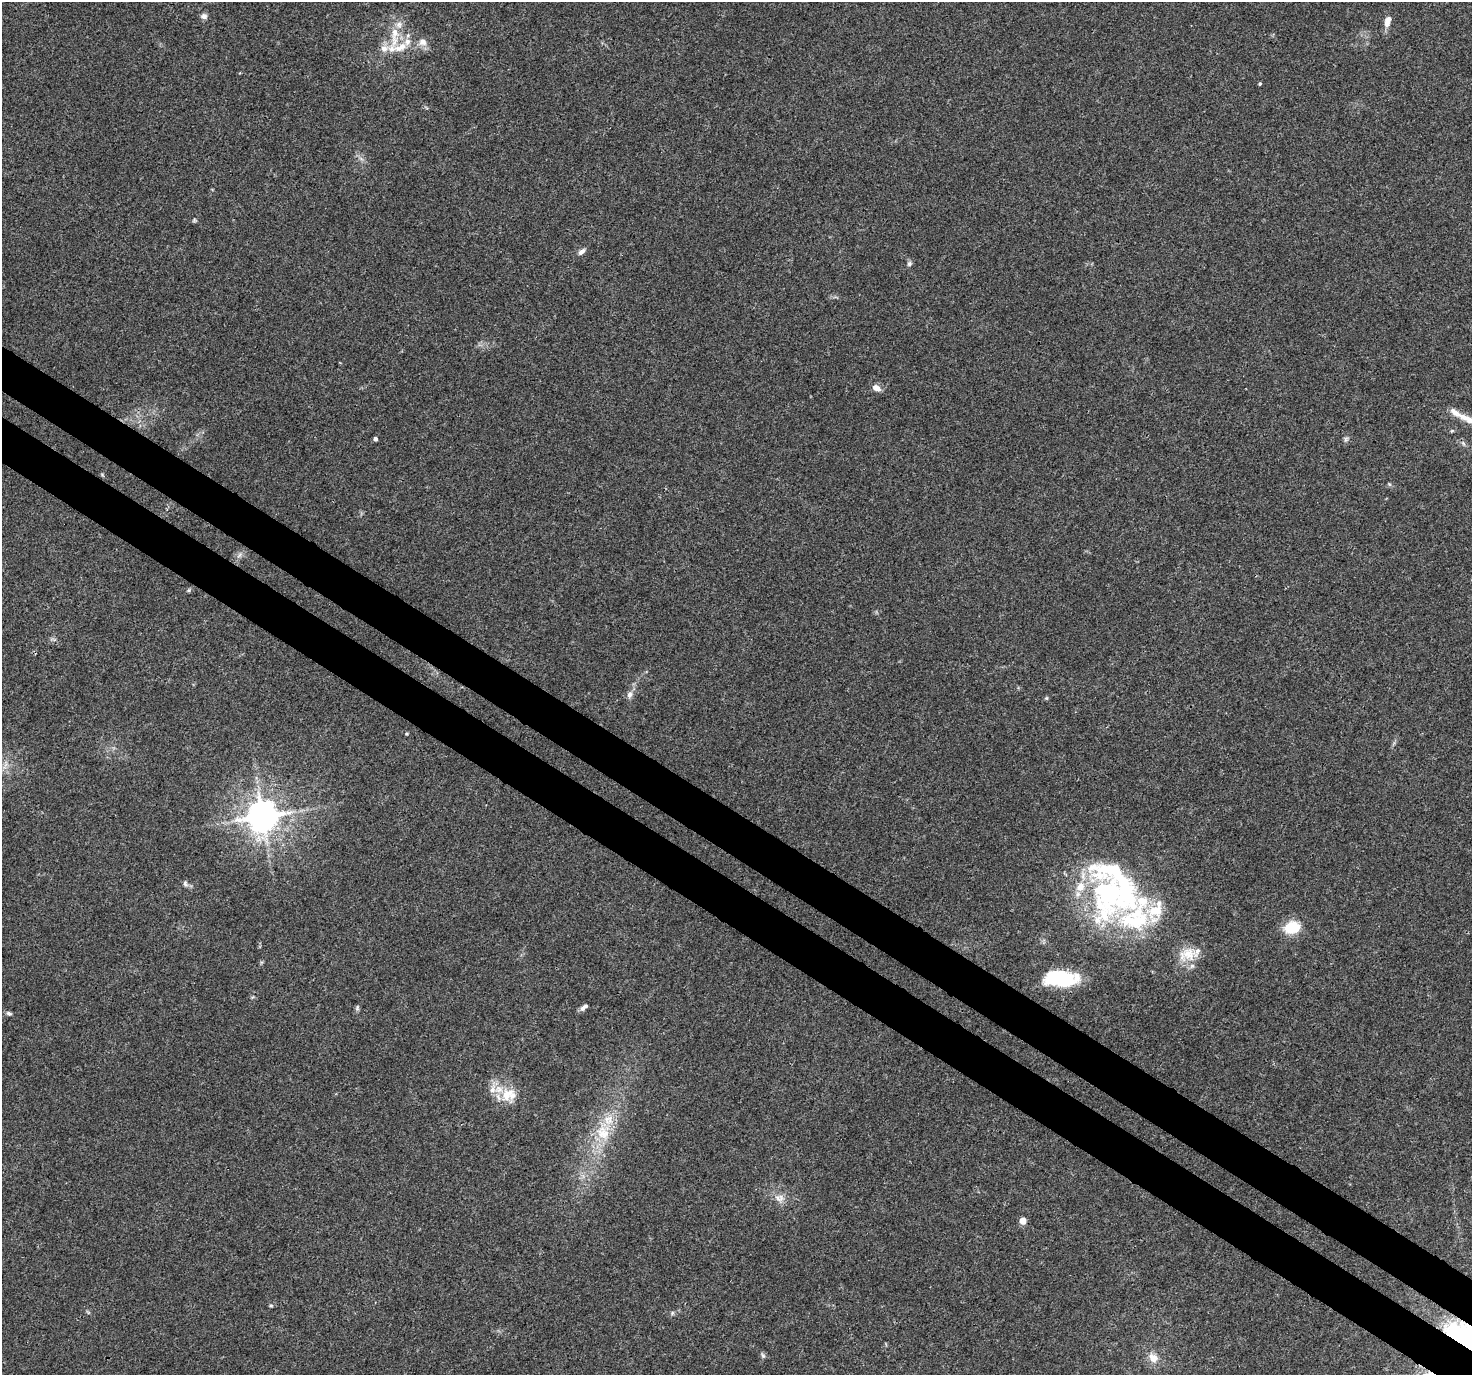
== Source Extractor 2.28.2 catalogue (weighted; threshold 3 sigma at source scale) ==
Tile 6 of 4 x 4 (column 2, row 2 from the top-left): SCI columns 1505-2974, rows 2982-4354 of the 5958 x 6028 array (HDU 1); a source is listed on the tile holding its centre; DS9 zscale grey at full resolution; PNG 1474 x 1377 px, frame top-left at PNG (2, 2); no overlay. Shown black and unused: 7% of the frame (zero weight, under 3 of 4 exposures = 5% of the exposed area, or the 3 px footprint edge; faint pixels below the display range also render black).
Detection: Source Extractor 2.28.2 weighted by HDU 2 'WHT'; one run over the whole footprint, this tile lists its part. Background 0.0157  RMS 0.0026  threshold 0.0117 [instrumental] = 3 sigma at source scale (4.5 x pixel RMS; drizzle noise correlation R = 1.50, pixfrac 1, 0.0396/0.0396 arcsec/px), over >= 5 px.
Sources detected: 54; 1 inside a brighter object's white glare — not listed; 12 inside a brighter listed object's ellipse — not listed separately; the other 41 listed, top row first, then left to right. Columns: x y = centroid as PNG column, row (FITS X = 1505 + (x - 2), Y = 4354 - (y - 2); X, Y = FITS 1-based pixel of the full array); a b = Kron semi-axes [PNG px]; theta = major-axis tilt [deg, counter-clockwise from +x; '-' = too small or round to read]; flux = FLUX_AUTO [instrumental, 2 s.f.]
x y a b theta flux
204 16 8 7 - 0.97
1387 23 10 8 89 1.5
394 36 39 10 85 5.6
407 42 11 9 58 1.9
423 42 11 10 - 1.9
384 48 13 10 9 2.5
1260 84 4 3 - 0.32
194 220 6 4 61 0.35
581 251 11 6 40 1
909 264 7 7 - 0.63
876 388 11 7 -29 1.8
1467 419 27 9 -25 3.6
1452 431 6 3 19 0.31
375 439 4 4 - 0.73
1346 439 8 6 74 0.63
1463 443 6 5 - 0.56
102 474 6 4 -20 0.29
1389 484 6 4 -71 0.32
239 555 8 5 58 0.77
189 590 6 4 71 0.34
630 694 10 7 76 1.2
1046 698 5 5 - 0.34
406 734 5 4 - 0.3
5 764 16 5 78 1.4
263 816 9 9 - 530
185 883 9 6 -76 0.7
1109 894 78 51 -84 55
1292 927 17 12 14 8
1189 954 28 18 14 5.9
1064 979 20 11 8 21
584 1007 11 5 38 1
357 1008 9 5 78 0.5
9 1013 7 5 -17 0.63
508 1095 22 17 14 5.9
603 1132 30 22 -86 11
779 1198 15 11 -13 2.3
1023 1221 5 5 - 3.6
271 1305 6 4 -1 0.32
672 1313 6 4 90 0.39
763 1355 7 5 -68 0.53
1153 1358 14 11 -39 2.9
Isophote crosses this tile's border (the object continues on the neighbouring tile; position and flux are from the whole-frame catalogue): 1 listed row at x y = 1467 419